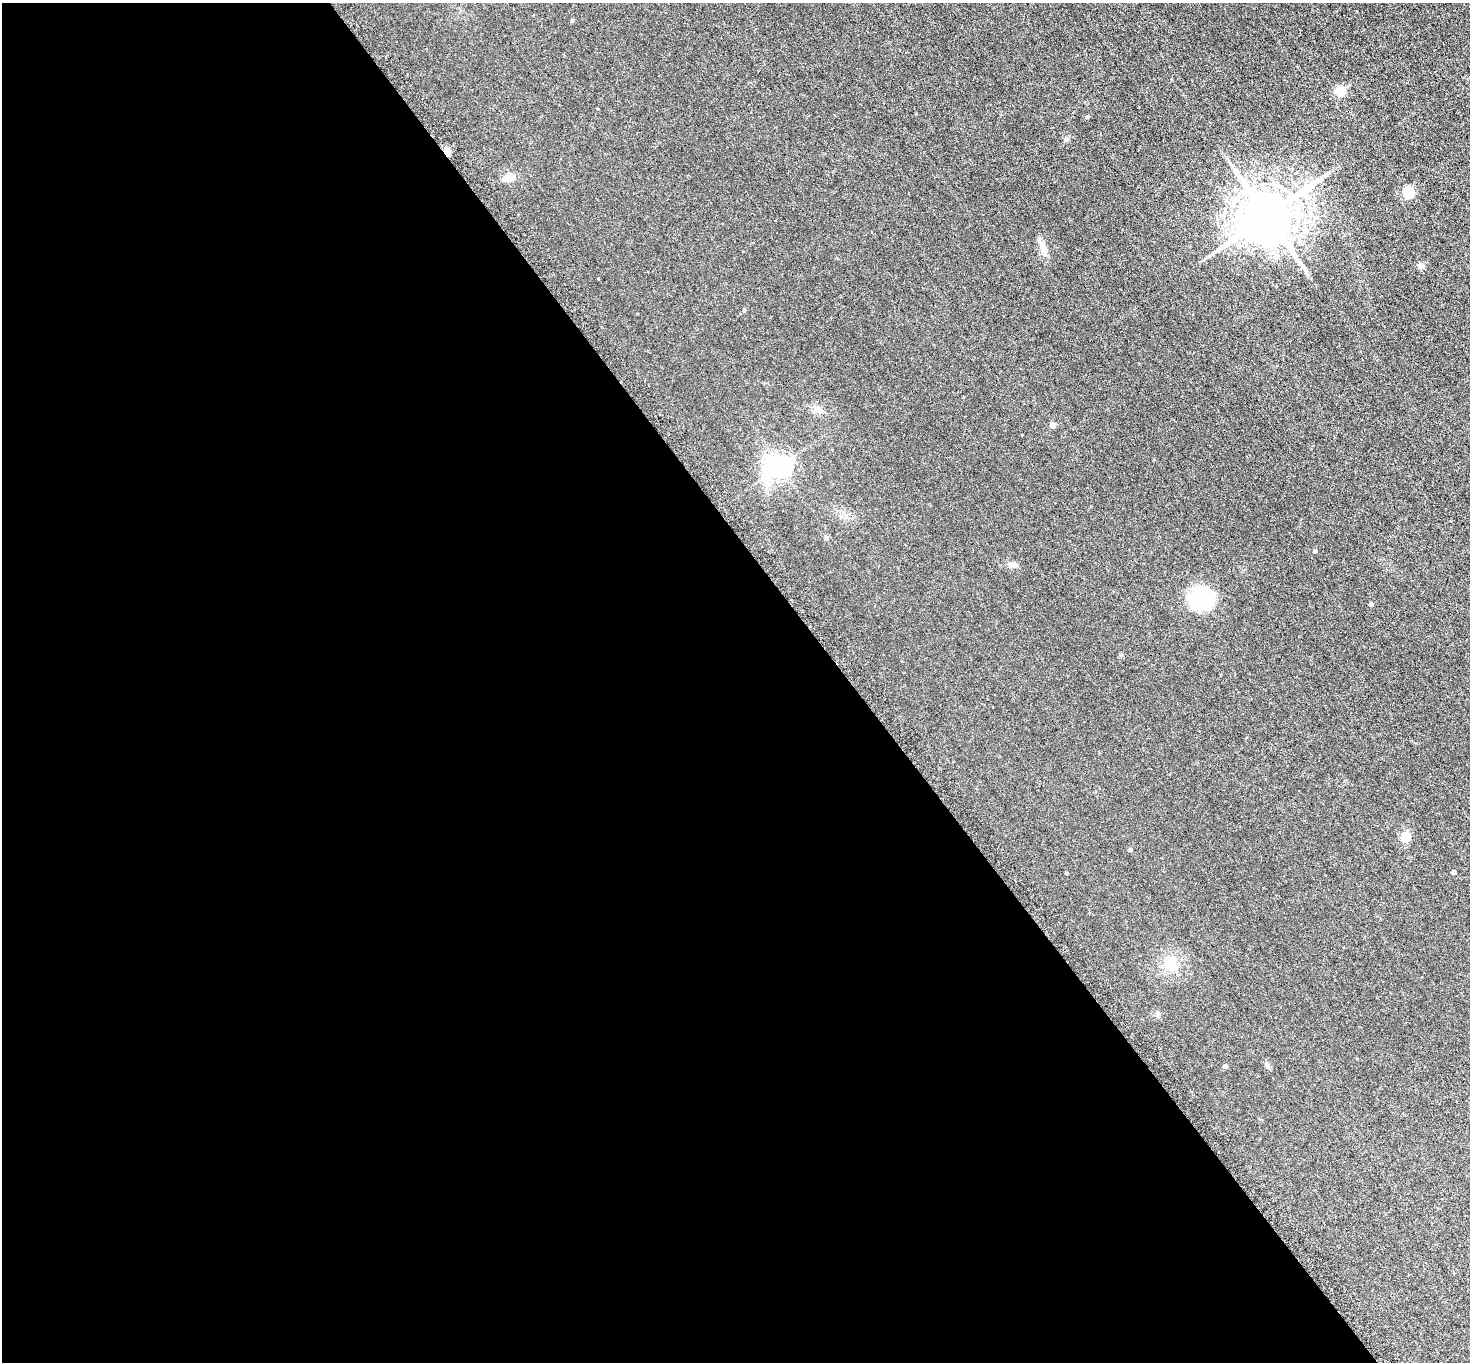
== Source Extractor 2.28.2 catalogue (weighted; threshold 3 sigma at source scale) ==
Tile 9 of 4 x 4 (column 1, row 3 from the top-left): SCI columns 41-1508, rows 1683-3042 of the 5952 x 5945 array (HDU 1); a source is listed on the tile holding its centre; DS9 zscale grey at full resolution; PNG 1472 x 1364 px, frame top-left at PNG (2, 3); no overlay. Shown black and unused: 58% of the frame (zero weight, under 3 of 6 exposures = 3% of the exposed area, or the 3 px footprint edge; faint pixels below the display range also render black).
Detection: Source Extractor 2.28.2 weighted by HDU 2 'WHT'; one run over the whole footprint, this tile lists its part. Background 0.00453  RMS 0.0031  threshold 0.0128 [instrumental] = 3 sigma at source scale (4.09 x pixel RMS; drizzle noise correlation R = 1.36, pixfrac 0.8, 0.05/0.05 arcsec/px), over >= 5 px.
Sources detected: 25; all 25 listed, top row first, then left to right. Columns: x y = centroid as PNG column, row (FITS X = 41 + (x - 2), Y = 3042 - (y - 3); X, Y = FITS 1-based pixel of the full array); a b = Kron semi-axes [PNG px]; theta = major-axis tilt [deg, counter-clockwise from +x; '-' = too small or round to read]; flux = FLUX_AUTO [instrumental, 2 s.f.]
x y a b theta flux
572 21 5 3 - 0.28
1340 91 5 5 - 15
1087 117 4 4 - 0.44
1066 139 5 5 - 0.45
447 151 4 4 - 6.8
509 177 8 6 11 4.1
1408 192 5 5 - 20
1267 216 16 14 34 1900
1298 218 20 13 -67 7.4
1043 247 20 8 -65 2.3
1421 266 4 4 - 3.7
817 409 12 9 -18 2
1053 425 4 4 - 3.1
780 466 9 7 12 190
1315 551 4 3 - 0.67
1012 565 11 7 7 1.2
1201 599 30 27 15 15
1371 604 4 4 - 0.86
1406 837 9 8 - 4.1
1130 850 4 4 - 0.51
1454 872 4 4 - 1.4
1066 873 3 3 - 0.27
1170 964 12 10 -71 6.8
1267 1065 8 6 -48 0.67
1225 1066 4 4 - 1.2
Overlapping masked pixels (flux is a lower limit): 1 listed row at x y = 447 151
Unlisted compact peaks at least as high as the median listed source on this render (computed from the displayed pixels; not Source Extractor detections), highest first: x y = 744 311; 826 537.